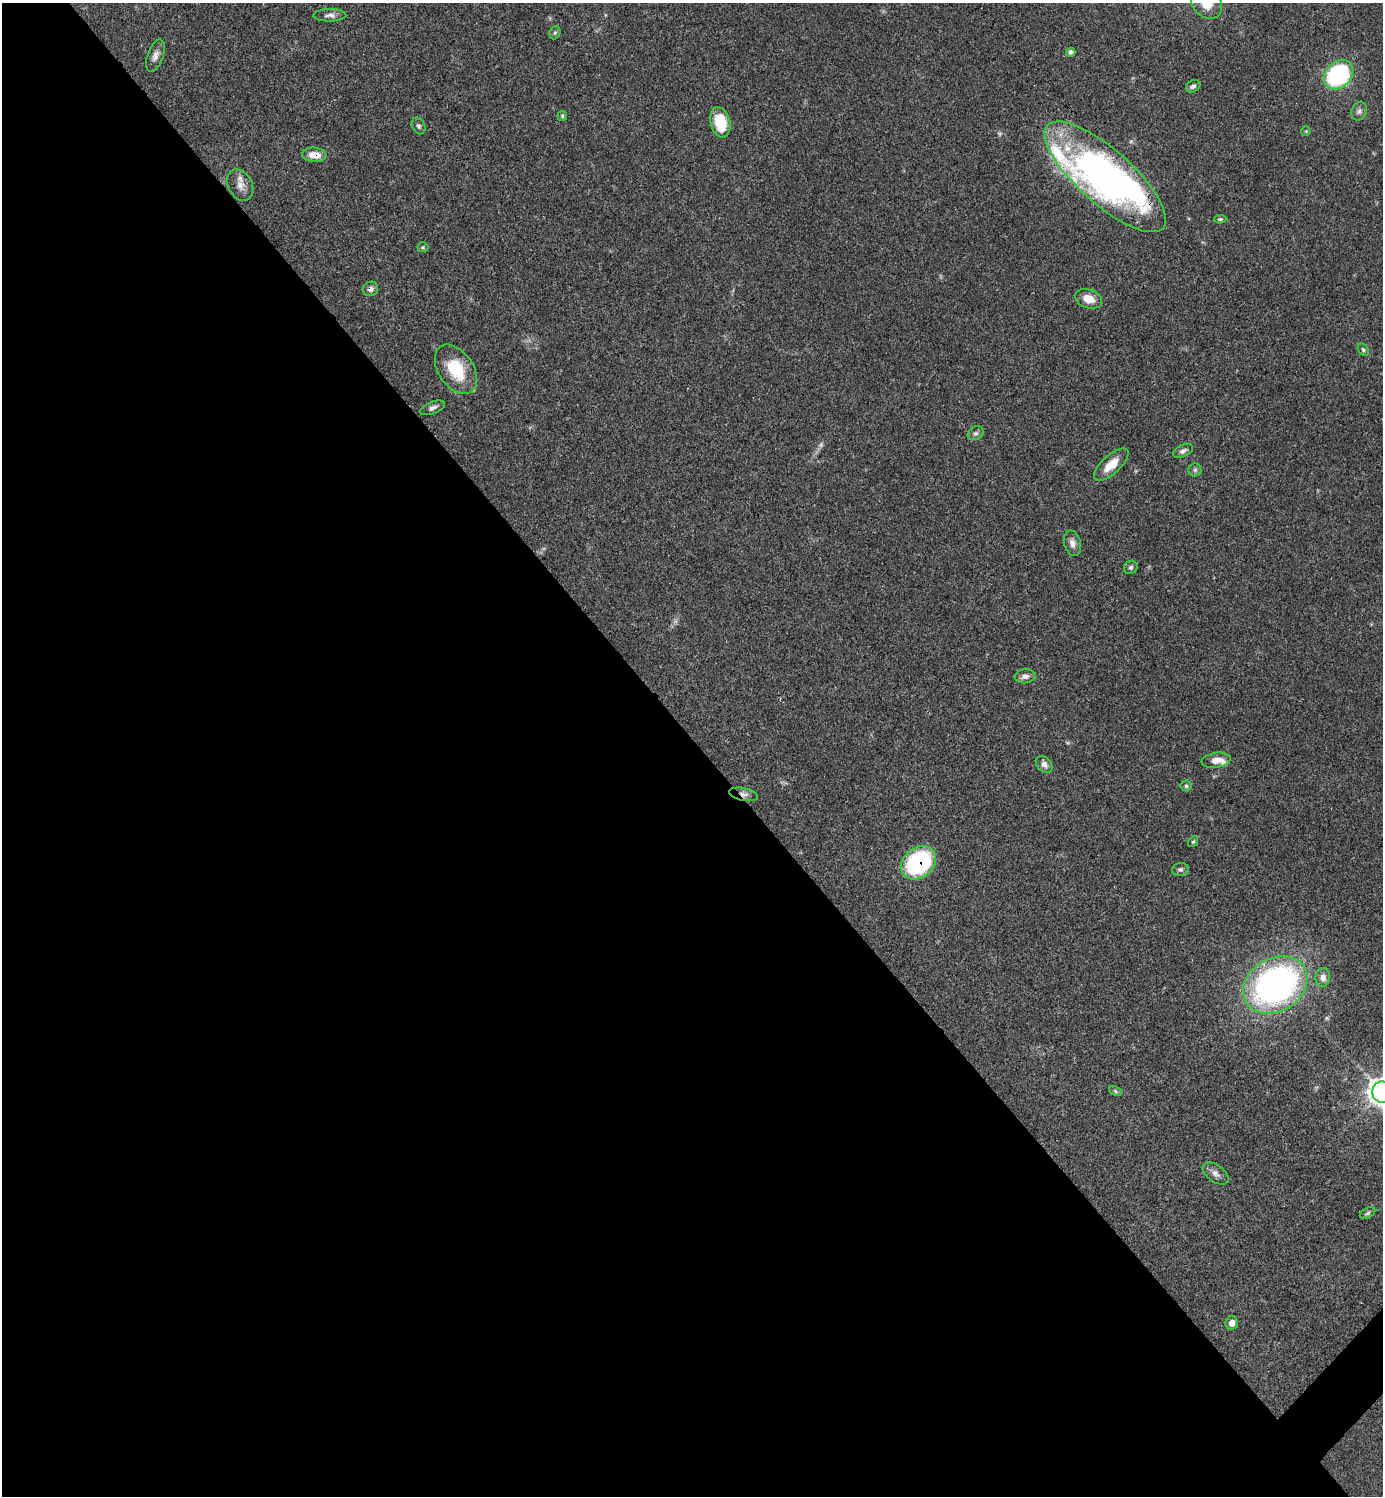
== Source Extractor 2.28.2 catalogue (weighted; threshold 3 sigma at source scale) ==
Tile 9 of 4 x 4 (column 1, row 3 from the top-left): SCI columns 299-1679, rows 1495-2988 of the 5981 x 5982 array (HDU 1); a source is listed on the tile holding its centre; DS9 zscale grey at full resolution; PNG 1385 x 1498 px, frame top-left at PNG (2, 3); each listed source drawn as its Kron ellipse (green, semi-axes under 4 px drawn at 4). Shown black and unused: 51% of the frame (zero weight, under 3 of 4 exposures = <1% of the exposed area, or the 3 px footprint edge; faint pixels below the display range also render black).
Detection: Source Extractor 2.28.2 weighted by HDU 2 'WHT'; one run over the whole footprint, this tile lists its part. Background 0.0392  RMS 0.0027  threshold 0.012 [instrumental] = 3 sigma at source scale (4.5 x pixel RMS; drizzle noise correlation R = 1.50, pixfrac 1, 0.05/0.05 arcsec/px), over >= 5 px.
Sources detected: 49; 1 too faint to see at this stretch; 2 inside a brighter object's white glare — neither listed nor drawn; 3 inside a brighter listed object's ellipse — not listed separately; the other 43 listed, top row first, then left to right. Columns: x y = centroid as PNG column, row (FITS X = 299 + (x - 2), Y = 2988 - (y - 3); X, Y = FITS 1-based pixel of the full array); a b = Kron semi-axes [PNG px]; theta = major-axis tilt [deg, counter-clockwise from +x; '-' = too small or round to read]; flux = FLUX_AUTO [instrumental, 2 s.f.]
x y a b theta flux
1207 3 17 13 -47 5.9
330 15 16 6 0 1.3
555 33 7 5 68 0.5
1071 52 4 4 - 0.66
155 56 17 8 71 1.6
1339 75 16 12 44 33
1193 86 7 5 31 0.83
1359 111 9 7 66 0.94
562 116 5 5 - 0.35
720 122 15 10 -76 9.2
419 126 9 6 -63 0.66
1306 131 5 5 - 0.31
314 155 12 7 -4 3.3
1105 177 77 27 -42 77
240 185 16 12 -61 2.5
1220 219 6 4 1 0.41
423 247 5 5 - 0.36
371 289 8 7 - 1.1
1088 299 14 9 -17 3.5
1363 350 7 5 -51 0.46
456 369 27 17 -56 11
433 408 13 6 22 1.1
976 433 8 6 28 0.74
1183 451 10 6 26 0.84
1111 465 21 9 42 4.3
1195 470 6 6 - 0.61
1072 543 13 8 -76 1.5
1131 567 7 6 - 0.65
1025 676 10 7 7 1.4
1216 760 14 7 9 2.6
1044 764 9 7 -43 1.3
1186 786 5 5 - 0.53
744 794 14 6 -13 1.3
1193 842 6 4 52 0.33
918 863 19 15 39 32
1180 869 8 6 12 0.73
1323 977 9 7 83 1.5
1275 985 34 26 32 110
1115 1091 7 4 -28 0.43
1382 1092 10 10 - 240
1216 1174 15 8 -36 1.5
1368 1213 8 5 28 0.53
1232 1323 7 6 - 1.9
Overlapping masked pixels (flux is a lower limit): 5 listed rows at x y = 314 155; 1105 177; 371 289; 744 794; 918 863
Isophote crosses this tile's border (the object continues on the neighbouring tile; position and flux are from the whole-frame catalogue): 2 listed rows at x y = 1207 3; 1382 1092